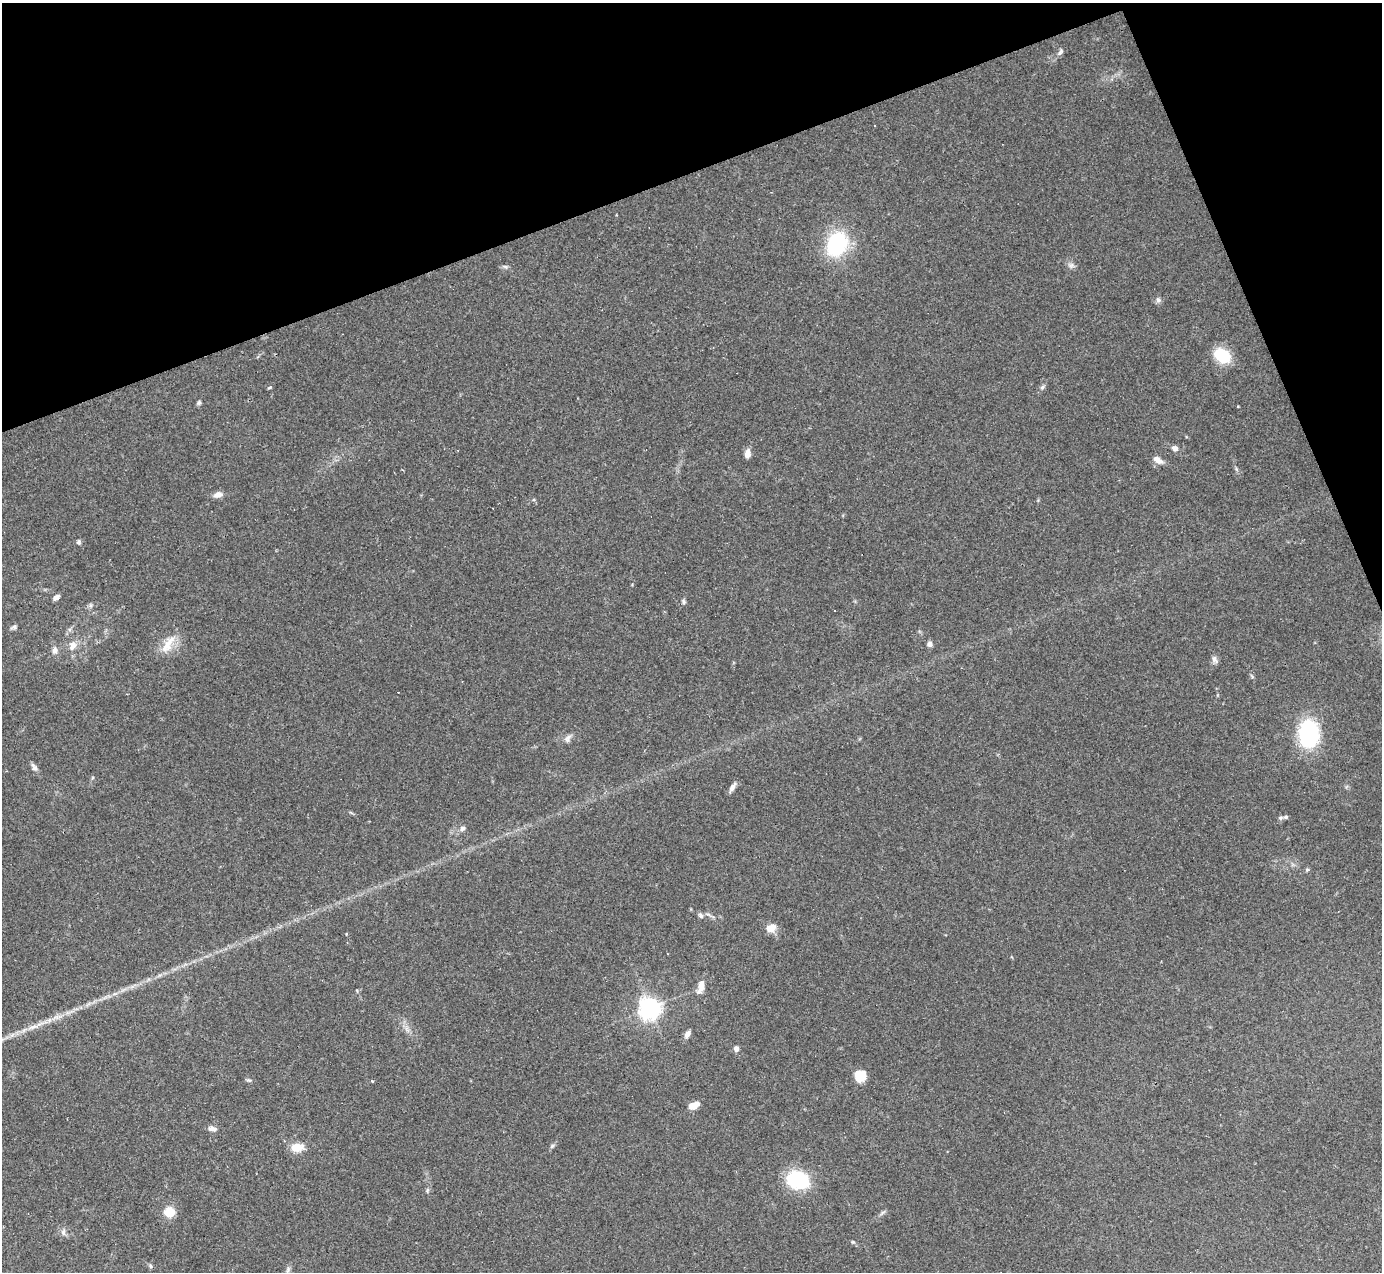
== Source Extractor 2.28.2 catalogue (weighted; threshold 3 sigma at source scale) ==
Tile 3 of 4 x 4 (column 3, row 1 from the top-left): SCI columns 2759-4138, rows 4085-5354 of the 5517 x 5501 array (HDU 1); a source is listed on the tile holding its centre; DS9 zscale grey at full resolution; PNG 1384 x 1274 px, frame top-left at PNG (2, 3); no overlay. Shown black and unused: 19% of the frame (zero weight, under 2 of 3 exposures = <1% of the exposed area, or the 3 px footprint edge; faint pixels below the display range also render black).
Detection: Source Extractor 2.28.2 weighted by HDU 2 'WHT'; one run over the whole footprint, this tile lists its part. Background 0.109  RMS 0.0077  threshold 0.0347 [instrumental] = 3 sigma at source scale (4.5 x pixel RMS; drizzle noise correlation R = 1.50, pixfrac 1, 0.05/0.05 arcsec/px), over >= 5 px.
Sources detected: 52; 2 cosmic-ray / hot-pixel residue — not listed; the other 50 listed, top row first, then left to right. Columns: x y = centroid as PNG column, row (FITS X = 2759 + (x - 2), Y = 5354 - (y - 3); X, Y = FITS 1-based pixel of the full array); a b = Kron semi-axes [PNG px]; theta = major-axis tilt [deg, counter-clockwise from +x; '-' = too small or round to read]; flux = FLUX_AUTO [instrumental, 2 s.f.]
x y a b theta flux
1060 52 11 6 49 2.5
837 244 24 17 64 71
1071 265 7 6 - 2.2
505 266 7 4 -19 1.4
1158 300 6 6 - 2
1223 356 16 11 -30 33
1042 387 6 5 - 1.5
269 388 7 3 19 0.79
199 403 6 5 - 1.4
1175 448 7 6 - 3.2
747 453 9 6 80 5.6
1158 460 13 7 -30 5
218 495 11 7 13 4.3
79 542 7 5 -88 1.5
56 597 7 5 32 4.2
684 602 8 5 -84 1.4
14 627 8 5 17 1.7
168 644 30 11 59 13
930 644 6 6 - 3.2
73 646 13 9 69 6.3
55 650 9 7 78 3.4
1215 659 10 6 -61 3.1
1309 734 26 19 -90 76
568 738 12 7 59 3.2
34 767 11 6 -59 2.6
732 787 14 5 60 3.5
1286 817 7 5 16 2
462 828 7 7 - 2.3
1307 870 6 4 0 1.1
701 916 9 6 -51 1.9
771 928 12 9 24 7.4
346 934 3 3 - 0.76
701 985 17 7 84 6.2
650 1008 8 7 - 440
687 1034 8 5 56 3.8
736 1049 6 5 - 3.3
860 1076 13 12 - 10
249 1080 7 5 -19 1.4
372 1081 4 3 - 0.76
694 1106 9 6 24 11
212 1129 12 6 -11 3.6
552 1146 6 4 72 1.3
297 1147 16 9 11 10
798 1180 25 18 -15 49
427 1190 6 4 71 1.1
169 1212 13 12 - 11
63 1232 9 6 89 2.7
853 1242 5 4 - 1
151 1266 6 4 -88 1.2
288 1269 8 6 75 2